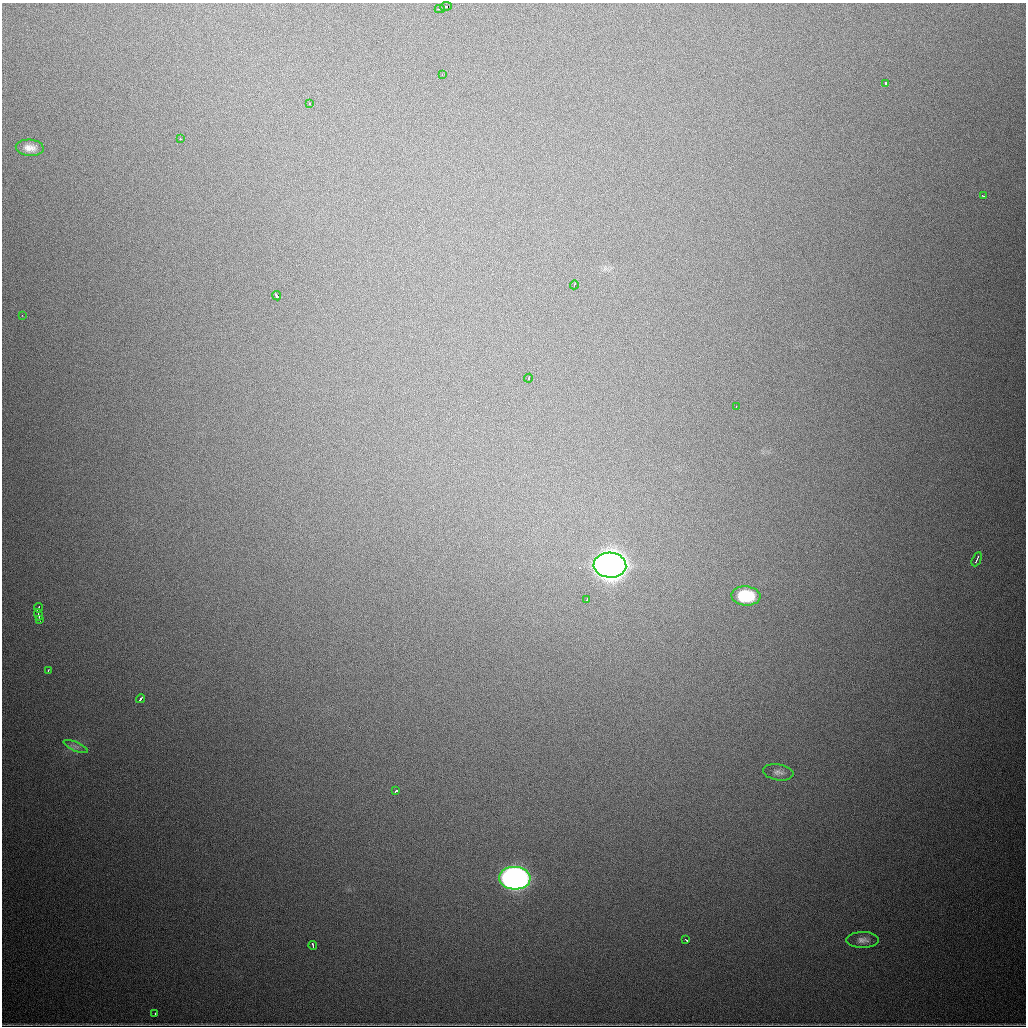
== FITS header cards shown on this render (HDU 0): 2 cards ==
NAXIS1  =                 1024
NAXIS2  =                 1024

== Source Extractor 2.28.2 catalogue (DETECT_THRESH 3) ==
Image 1024 x 1024 px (HDU 0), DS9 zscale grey, 1 PNG px = 1 image px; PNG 1028 x 1028 px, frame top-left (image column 1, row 1024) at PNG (2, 3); each listed source drawn as its Kron ellipse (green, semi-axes under 4 px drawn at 4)
Background 898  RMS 25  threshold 74.6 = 3 sigma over >= 5 px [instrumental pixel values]
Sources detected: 30; all 30 listed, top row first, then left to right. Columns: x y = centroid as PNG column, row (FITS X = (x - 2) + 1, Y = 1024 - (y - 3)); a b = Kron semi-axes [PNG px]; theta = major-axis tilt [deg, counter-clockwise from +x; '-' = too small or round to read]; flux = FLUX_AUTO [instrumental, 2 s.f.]
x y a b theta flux
446 6 6 3 8 1.7e+04
440 9 5 2 - 2.6e+03
442 74 3 2 - 2.5e+03
886 83 3 2 - 2.4e+03
310 104 3 3 - 6.6e+03
180 139 3 2 - 3.5e+03
30 148 14 8 -3 1.4e+04
983 196 3 2 - 1.7e+03
574 285 4 2 - 2.8e+03
277 296 5 3 - 1.7e+04
22 315 3 2 - 1.8e+03
529 378 4 2 - 3.7e+03
736 407 2 2 - 1.2e+03
977 559 7 2 64 3.7e+03
610 565 16 12 -4 3.3e+06
746 596 14 9 -4 8.4e+04
587 599 4 2 - 2.3e+03
38 608 5 2 - 2.8e+03
38 615 6 3 -75 1.4e+04
40 620 3 2 - 2.7e+03
48 670 3 2 - 2.0e+03
141 699 5 3 - 5.6e+03
76 746 13 4 -23 6.5e+03
778 772 15 8 -8 8.3e+03
396 791 3 3 - 6.1e+03
515 878 16 11 -3 1.1e+06
686 940 4 2 - 2.5e+03
862 940 16 8 0 1.1e+04
313 945 4 2 - 3.2e+03
155 1013 2 2 - 1.5e+03